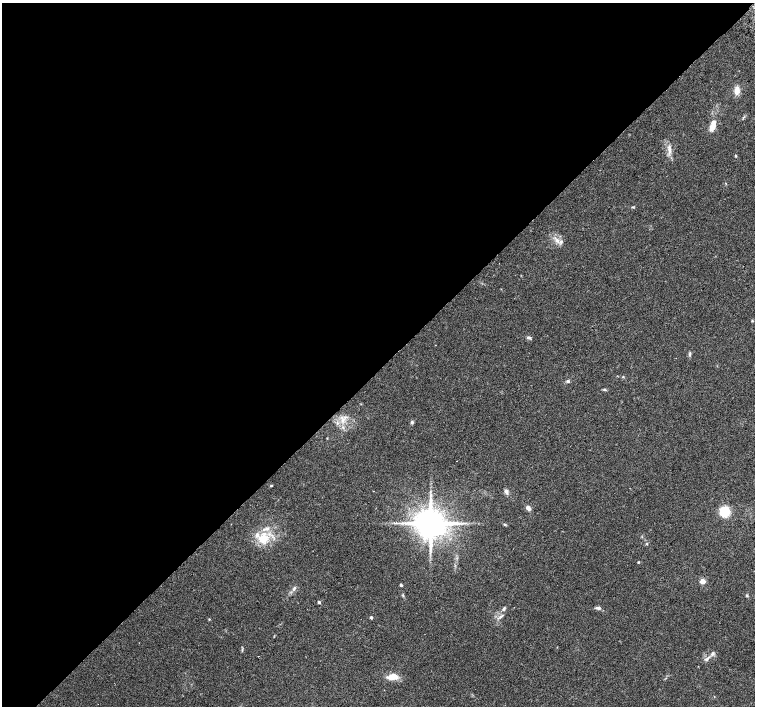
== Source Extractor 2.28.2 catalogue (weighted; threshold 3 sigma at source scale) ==
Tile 5 of 4 x 4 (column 1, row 2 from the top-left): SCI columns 23-1527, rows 3003-4410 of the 6070 x 6070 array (HDU 1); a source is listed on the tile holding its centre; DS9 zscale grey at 2 x 2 block average (1 PNG px = mean of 2 x 2 image px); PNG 757 x 708 px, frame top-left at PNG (2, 3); no overlay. Shown black and unused: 52% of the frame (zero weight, under 2 of 3 exposures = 2% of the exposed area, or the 3 px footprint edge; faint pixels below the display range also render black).
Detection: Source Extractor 2.28.2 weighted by HDU 2 'WHT'; one run over the whole footprint, this tile lists its part. Background 0.118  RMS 0.0099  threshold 0.0445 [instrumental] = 3 sigma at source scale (4.5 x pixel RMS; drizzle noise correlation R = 1.50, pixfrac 1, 0.0396/0.0396 arcsec/px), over >= 5 px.
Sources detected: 42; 5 inside a brighter listed object's ellipse — not listed separately; the other 37 listed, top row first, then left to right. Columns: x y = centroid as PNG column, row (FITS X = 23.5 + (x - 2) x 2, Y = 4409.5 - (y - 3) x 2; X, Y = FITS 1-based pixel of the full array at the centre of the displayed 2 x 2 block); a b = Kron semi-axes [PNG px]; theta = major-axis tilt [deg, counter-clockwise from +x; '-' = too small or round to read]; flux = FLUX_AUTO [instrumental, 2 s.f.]
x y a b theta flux
737 90 11 6 86 15
711 129 8 5 -74 10
669 149 10 4 -82 12
736 156 3 2 - 1.9
633 207 3 2 - 1.8
557 241 7 3 -63 6.8
752 321 3 3 - 1.6
529 338 7 3 -18 3.9
690 354 7 3 83 3.3
623 377 3 3 - 1.8
568 381 4 4 - 3.9
604 389 4 3 - 2.4
412 422 4 4 - 3.5
327 438 2 2 - 1.1
457 461 2 2 - 1.1
271 486 3 2 - 1.8
506 491 6 5 - 6.6
528 508 6 4 -46 9.3
725 512 9 9 - 47
430 523 7 7 - 5000
505 524 4 3 - 2.3
263 538 15 11 12 44
647 544 3 3 - 1.9
638 562 3 2 - 2
702 581 3 3 - 41
401 585 3 2 - 4.5
294 588 5 3 - 4.2
747 595 4 3 - 2.5
319 602 3 2 - 4.5
504 608 5 3 - 3.6
598 608 6 3 -11 5.4
501 616 7 3 36 5.2
371 617 3 2 - 4.1
209 619 3 2 - 1.4
713 654 6 4 42 5.3
706 659 6 4 38 4.8
392 677 11 6 9 27
Diffuse or blended objects may show on this block-average render without a row.